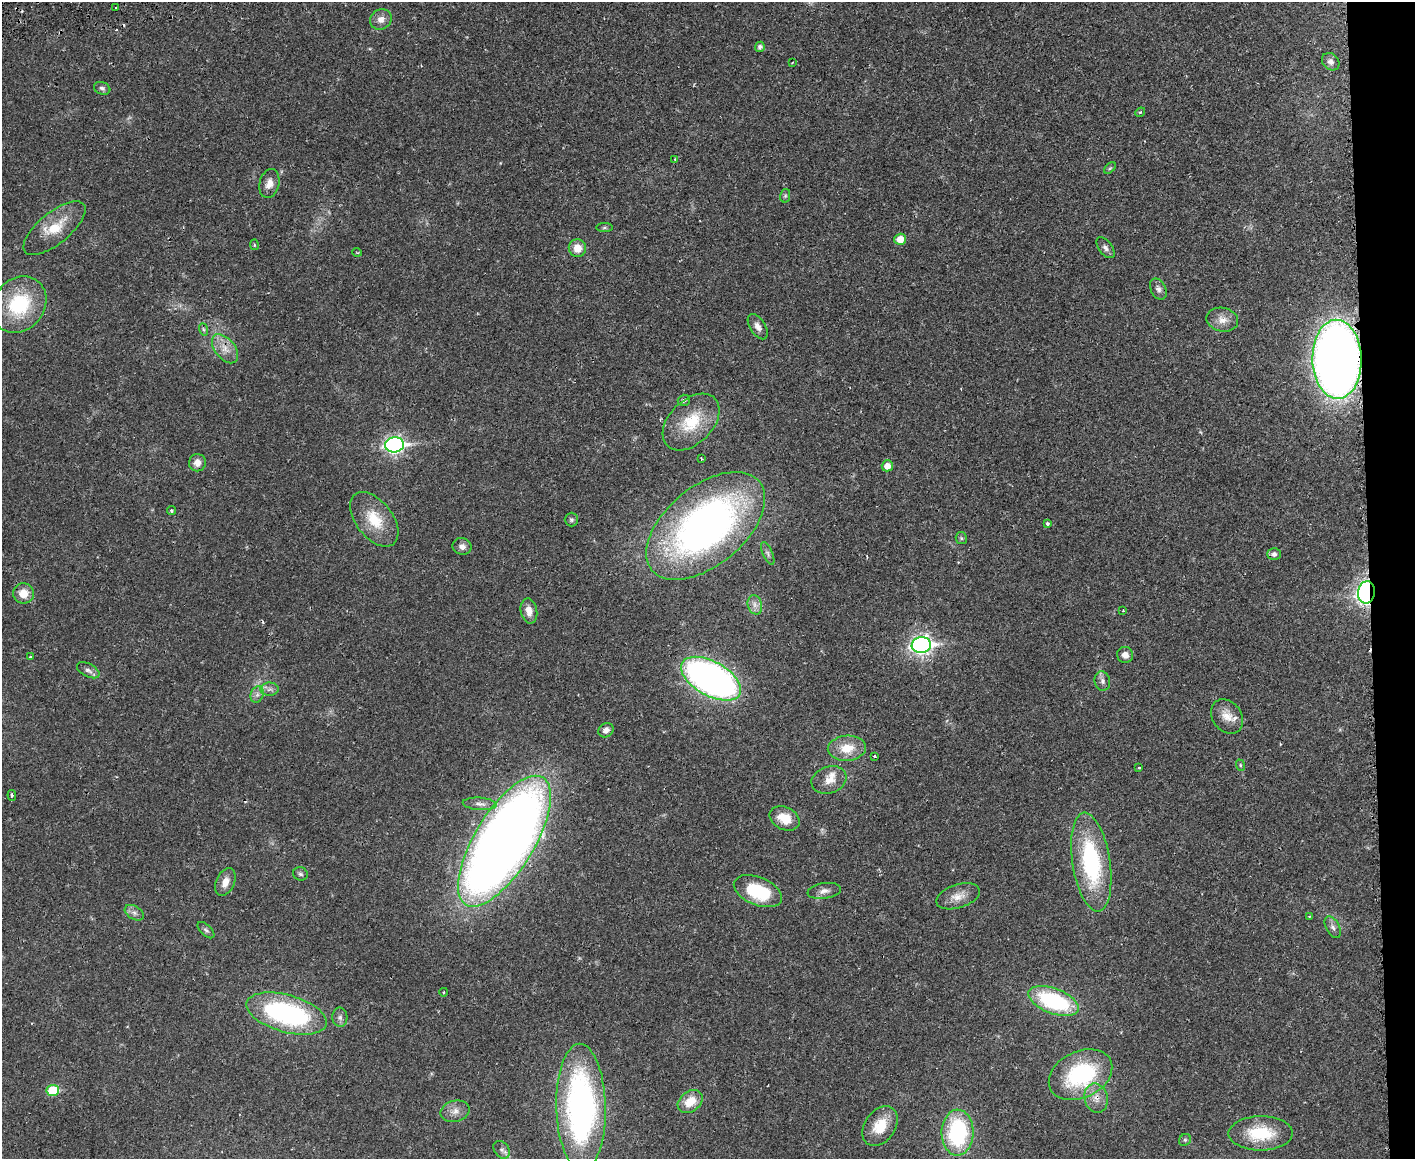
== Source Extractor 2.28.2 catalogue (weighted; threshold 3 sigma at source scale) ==
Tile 9 of 3 x 4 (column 3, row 3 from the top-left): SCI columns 3000-4412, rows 1248-2404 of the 4710 x 4807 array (HDU 1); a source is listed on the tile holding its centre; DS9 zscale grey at full resolution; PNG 1417 x 1161 px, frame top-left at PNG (2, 2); each listed source drawn as its Kron ellipse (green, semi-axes under 4 px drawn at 4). Shown black and unused: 3% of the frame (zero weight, under 2 of 3 exposures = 5% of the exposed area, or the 3 px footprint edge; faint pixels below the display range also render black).
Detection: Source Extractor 2.28.2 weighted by HDU 2 'WHT'; one run over the whole footprint, this tile lists its part. Background 0.0166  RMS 0.0033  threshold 0.0148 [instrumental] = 3 sigma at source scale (4.5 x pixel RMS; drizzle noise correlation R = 1.50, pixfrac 1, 0.05/0.05 arcsec/px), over >= 5 px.
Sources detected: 95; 4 cosmic-ray / hot-pixel residue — neither listed nor drawn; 2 inside a brighter listed object's ellipse — not listed separately; the other 89 listed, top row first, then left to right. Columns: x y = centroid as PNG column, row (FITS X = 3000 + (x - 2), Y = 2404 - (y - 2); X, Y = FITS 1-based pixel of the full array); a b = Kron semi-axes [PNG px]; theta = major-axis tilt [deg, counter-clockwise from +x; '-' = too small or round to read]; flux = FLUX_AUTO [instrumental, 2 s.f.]
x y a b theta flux
115 8 3 2 - 0.61
381 19 11 10 - 2.4
760 47 5 5 - 1
1331 62 9 8 - 1.6
792 63 2 2 - 0.27
102 88 8 6 -19 0.92
1140 112 5 4 - 0.4
675 159 3 3 - 0.4
1110 168 7 4 44 0.46
269 183 15 10 75 2.7
785 196 7 5 78 0.53
604 227 8 4 1 0.59
54 228 38 15 39 9.7
900 239 6 5 - 4.2
254 245 5 3 - 0.36
577 248 9 8 - 4
1105 248 12 6 -51 1.2
357 252 5 3 - 0.27
1158 289 11 7 -64 1.4
19 305 30 25 52 23
1222 320 16 12 -11 3.2
758 327 14 7 -58 1.9
203 329 6 4 -71 0.55
225 349 17 10 -51 3.8
1337 359 39 24 -88 360
684 400 6 5 - 0.73
691 422 33 22 45 13
395 445 9 7 7 100
701 459 3 2 - 0.37
197 463 8 8 - 2.4
887 466 5 5 - 2.7
171 511 4 4 - 0.51
374 519 31 18 -52 10
571 520 7 7 - 0.74
1047 524 3 3 - 0.64
706 526 70 39 39 150
961 538 6 5 - 0.58
462 546 9 8 - 1.7
768 554 12 5 -66 1.1
1274 554 6 6 - 1.4
1366 592 11 8 82 120
23 593 10 10 - 4.2
755 605 10 7 -75 1.7
529 611 12 8 -79 3
1123 611 3 2 - 0.24
921 645 10 8 8 140
1125 655 8 7 - 1.9
30 657 4 2 - 0.24
88 670 12 6 -27 1.3
711 679 33 17 -29 160
1102 681 10 7 -77 1.3
269 689 9 6 2 1.3
257 694 8 6 70 1.3
1227 717 19 14 -52 4
606 730 8 7 - 1.7
847 748 19 12 4 6.5
875 756 3 3 - 0.73
1240 765 6 3 -71 0.41
1139 768 3 3 - 0.38
829 780 18 13 19 3.8
12 795 5 3 - 0.57
480 804 17 6 -4 1.8
785 818 16 11 -26 6.2
504 841 74 30 59 450
1091 862 50 19 -81 38
300 874 7 6 - 0.77
225 882 15 9 66 3.1
758 891 25 14 -22 18
824 891 17 8 8 2
958 896 22 11 17 4
134 913 10 6 -32 1.4
1309 917 3 3 - 0.4
1333 927 12 6 -61 1.4
206 930 10 5 -44 0.83
444 992 4 3 - 0.3
1053 1001 26 12 -21 34
286 1013 41 18 -16 58
340 1017 10 7 -86 1.2
1080 1075 33 23 26 33
53 1090 6 5 - 15
1096 1098 15 11 -77 3.4
690 1102 14 10 37 6.1
581 1107 63 24 -89 100
455 1111 15 10 13 2.7
880 1126 22 15 56 8
958 1133 23 16 89 34
1261 1133 32 17 0 15
1185 1140 6 5 - 0.62
502 1150 10 7 -53 1.2
Overlapping masked pixels (flux is a lower limit): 4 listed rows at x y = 1337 359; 706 526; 1366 592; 1096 1098